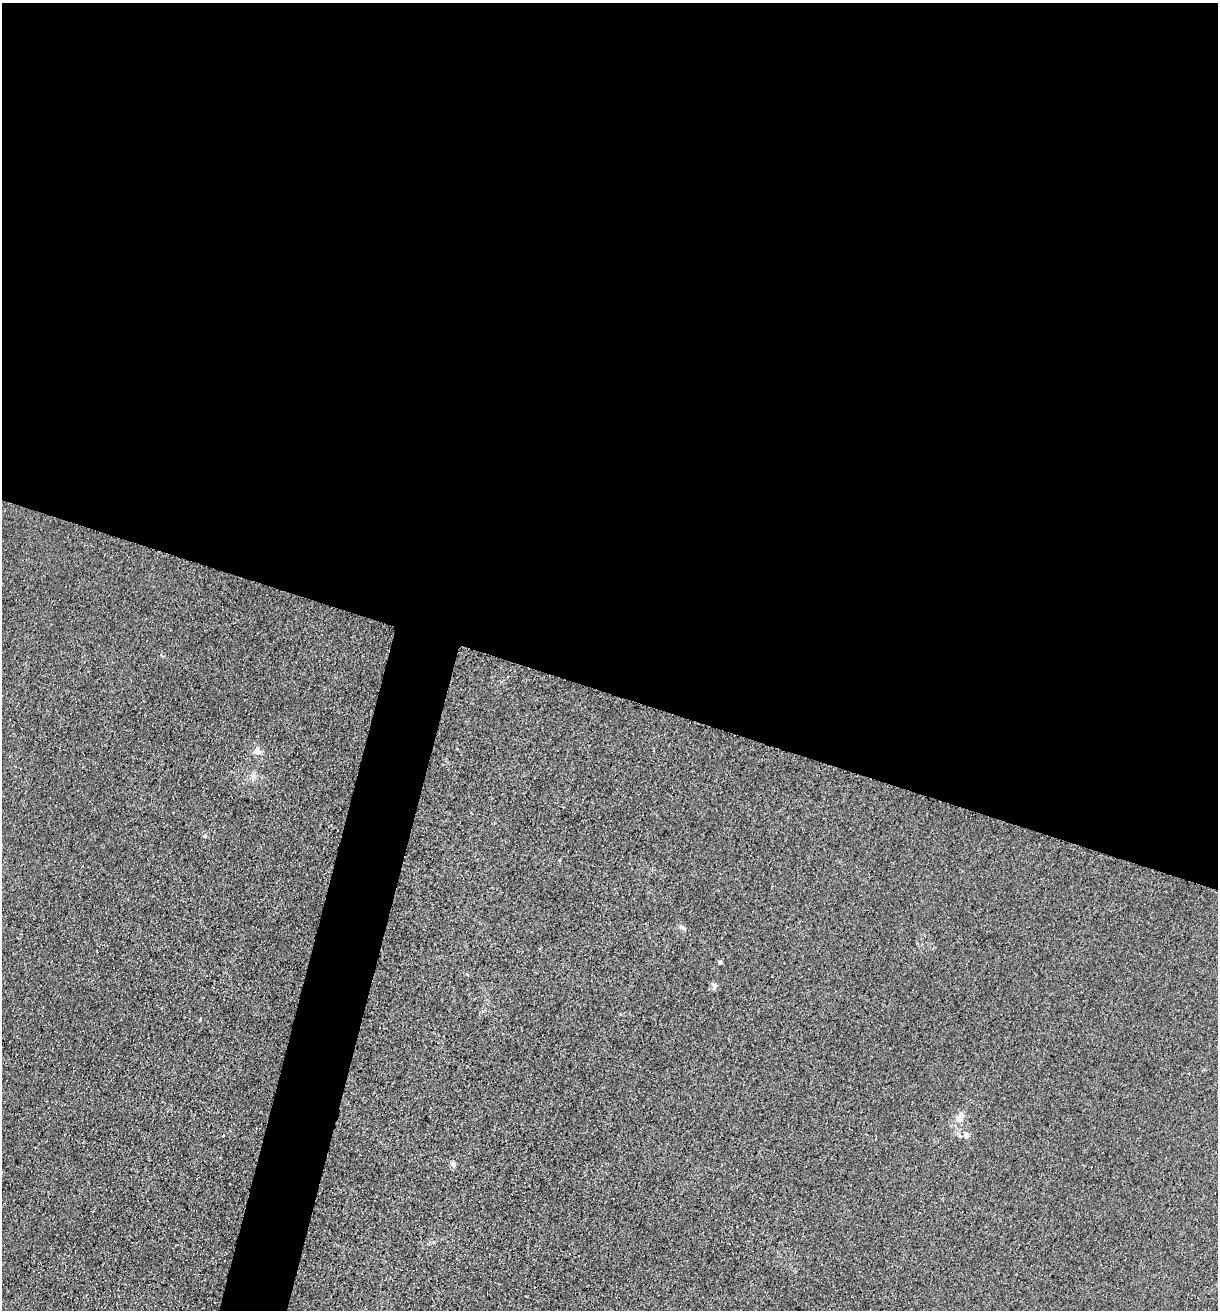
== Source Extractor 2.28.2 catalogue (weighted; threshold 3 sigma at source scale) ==
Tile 3 of 4 x 4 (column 3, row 1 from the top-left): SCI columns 2694-3909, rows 3930-5237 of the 5261 x 5243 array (HDU 1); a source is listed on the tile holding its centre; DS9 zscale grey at full resolution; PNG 1220 x 1312 px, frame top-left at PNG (2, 3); no overlay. Shown black and unused: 56% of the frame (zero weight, under 3 of 4 exposures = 1% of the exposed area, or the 3 px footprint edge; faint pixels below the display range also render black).
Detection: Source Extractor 2.28.2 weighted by HDU 2 'WHT'; one run over the whole footprint, this tile lists its part. Background 0.0333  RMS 0.0063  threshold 0.0284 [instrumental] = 3 sigma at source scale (4.5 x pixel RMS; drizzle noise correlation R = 1.50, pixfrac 1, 0.05/0.05 arcsec/px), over >= 5 px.
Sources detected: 9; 1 cosmic-ray / hot-pixel residue — not listed; the other 8 listed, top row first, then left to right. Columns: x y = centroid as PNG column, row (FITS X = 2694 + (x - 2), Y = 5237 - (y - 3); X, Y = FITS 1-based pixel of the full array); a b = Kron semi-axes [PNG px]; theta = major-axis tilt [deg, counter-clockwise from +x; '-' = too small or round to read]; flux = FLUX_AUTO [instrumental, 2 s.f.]
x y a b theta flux
257 751 10 8 -48 4.2
204 836 5 5 - 0.92
682 927 7 5 -20 1.5
720 962 4 4 - 1.7
714 986 9 5 -80 1.7
959 1118 12 9 60 5.3
966 1135 8 7 - 3.1
454 1164 7 5 -76 2.1